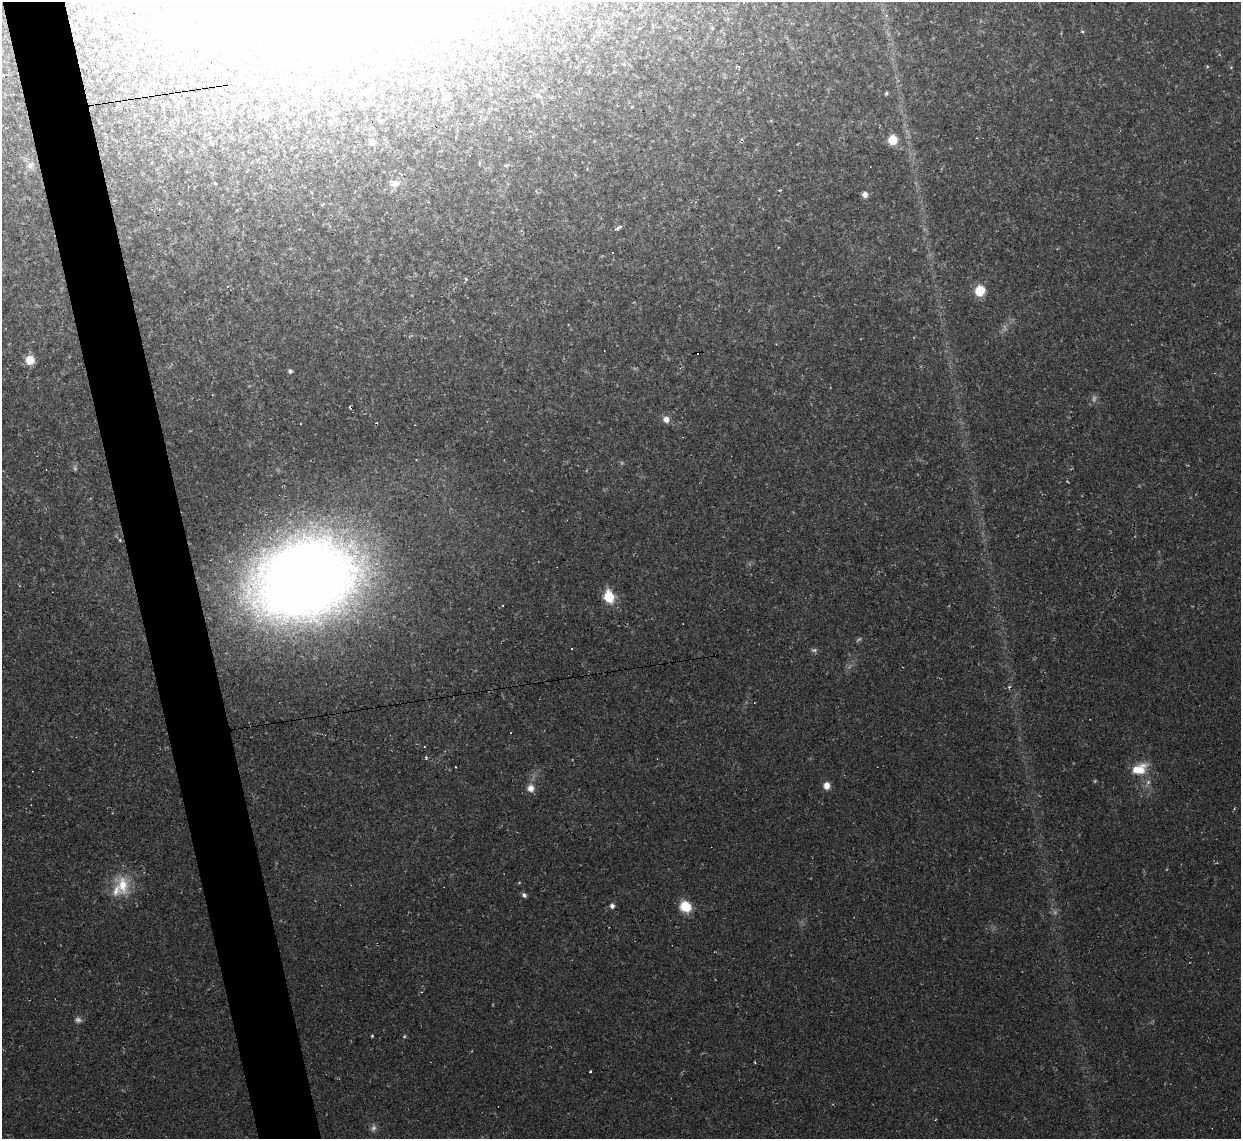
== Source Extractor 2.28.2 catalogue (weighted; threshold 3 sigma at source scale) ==
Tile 11 of 4 x 4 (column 3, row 3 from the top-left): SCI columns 2477-3715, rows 1274-2410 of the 4953 x 4933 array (HDU 1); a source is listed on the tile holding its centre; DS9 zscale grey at full resolution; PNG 1243 x 1141 px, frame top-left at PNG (2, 2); no overlay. Shown black and unused: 5% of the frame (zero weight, under 2 of 3 exposures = <1% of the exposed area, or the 3 px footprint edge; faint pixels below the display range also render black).
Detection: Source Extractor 2.28.2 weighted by HDU 2 'WHT'; one run over the whole footprint, this tile lists its part. Background 0.0341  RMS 0.0064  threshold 0.0287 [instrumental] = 3 sigma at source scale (4.5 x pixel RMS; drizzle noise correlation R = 1.50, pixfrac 1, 0.05/0.05 arcsec/px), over >= 5 px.
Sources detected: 47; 6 too faint to see at this stretch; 10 cosmic-ray / hot-pixel residue — not listed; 1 inside a brighter listed object's ellipse — not listed separately; the other 30 listed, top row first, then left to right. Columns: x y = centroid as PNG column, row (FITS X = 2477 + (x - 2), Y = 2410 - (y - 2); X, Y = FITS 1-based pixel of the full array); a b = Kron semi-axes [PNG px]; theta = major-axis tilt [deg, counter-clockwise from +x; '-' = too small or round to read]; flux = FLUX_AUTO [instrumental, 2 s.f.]
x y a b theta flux
886 15 5 4 - 0.88
886 93 5 4 - 0.99
538 95 8 5 -26 1.5
892 140 9 8 - 12
372 142 7 7 - 3.5
30 165 12 7 52 3.3
395 183 14 9 -2 4.8
865 194 7 6 - 3.1
618 228 8 4 29 2
980 291 8 7 - 19
30 360 7 7 - 11
290 371 4 4 - 1.6
666 419 8 8 - 3.7
305 579 77 56 20 1200
609 597 7 6 - 43
571 649 3 2 - 0.97
814 650 8 5 1 1.4
426 757 4 3 - 0.81
455 767 3 2 - 0.99
1139 769 21 13 21 13
1148 782 7 4 72 1.5
827 786 8 7 - 4.6
531 788 9 8 - 4.5
123 885 29 17 -79 19
524 895 6 5 - 1.8
612 906 5 5 - 2.3
685 907 9 8 - 21
372 1036 3 3 - 0.67
404 1036 5 4 - 0.67
590 1071 3 2 - 0.93